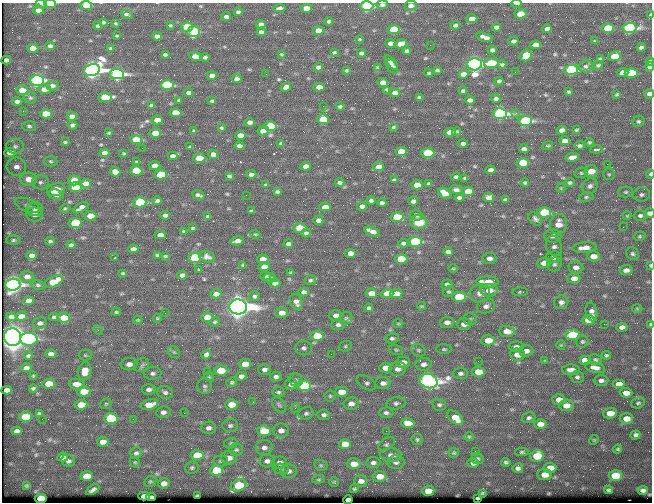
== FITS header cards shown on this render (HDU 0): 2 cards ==
NAXIS1  =                  650 / Width of table row in bytes
NAXIS2  =                  500 / Number of rows in table

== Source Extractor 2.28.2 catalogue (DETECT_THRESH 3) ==
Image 650 x 500 px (HDU 0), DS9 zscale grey, 1 PNG px = 1 image px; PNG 654 x 504 px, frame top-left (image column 1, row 500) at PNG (2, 3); each listed source drawn as its Kron ellipse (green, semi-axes under 4 px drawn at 4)
Background 354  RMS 1.2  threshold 3.55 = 3 sigma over >= 5 px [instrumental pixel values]
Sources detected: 534; of the 534, the 500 brightest by FLUX_AUTO listed and drawn (34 fainter detections omitted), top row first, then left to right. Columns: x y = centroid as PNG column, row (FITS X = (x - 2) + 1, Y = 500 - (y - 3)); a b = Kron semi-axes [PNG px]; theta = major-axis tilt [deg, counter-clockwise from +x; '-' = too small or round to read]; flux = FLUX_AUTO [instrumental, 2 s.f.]
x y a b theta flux
516 3 5 2 - 150
42 4 5 4 - 120
50 4 6 3 -1 2300
382 5 5 4 - 210
86 6 6 4 -3 1900
367 6 6 5 - 12000
411 6 6 5 - 340
279 8 6 3 7 220
306 8 5 4 - 840
38 10 5 4 - 420
238 12 4 3 - 150
520 14 6 4 2 1800
127 15 6 3 -23 170
650 15 4 2 - 180
226 17 5 3 - 230
472 19 5 4 - 720
329 21 4 3 - 190
103 22 4 3 - 130
116 23 3 2 - 86
261 24 5 4 - 370
170 25 3 2 - 86
455 25 5 3 - 180
98 26 4 3 - 140
187 27 6 5 - 4500
496 27 5 4 - 270
608 28 6 4 3 2600
629 28 7 5 3 18000
547 29 5 3 - 270
393 30 6 4 3 3700
318 31 5 4 - 890
194 32 6 5 - 5000
261 32 5 4 - 260
117 36 3 2 - 86
157 36 5 4 - 380
485 37 8 3 -15 350
360 39 3 2 - 76
513 41 5 4 - 240
595 41 3 2 - 69
390 43 5 4 - 360
401 44 6 4 12 750
430 45 2 2 - 110
536 45 5 4 - 670
50 46 4 4 - 220
641 47 4 3 - 200
33 48 5 4 - 970
110 48 3 3 - 100
492 50 4 4 - 240
407 51 4 3 - 210
334 52 3 3 - 97
361 53 4 4 - 200
165 54 4 3 - 130
281 54 3 2 - 69
526 55 6 5 - 2500
195 56 6 4 -11 580
614 56 6 5 - 1300
205 57 4 3 - 170
600 59 4 3 - 150
6 60 5 4 - 240
650 62 4 4 - 300
391 63 9 3 -49 310
491 63 7 5 7 4100
474 64 7 6 - 52000
502 64 4 3 - 130
598 65 4 3 - 130
586 66 7 6 - 210
318 67 5 4 - 230
377 67 3 2 - 75
392 67 8 5 -58 290
650 67 4 4 - 280
92 70 8 6 13 62000
346 70 4 3 - 100
437 70 4 3 - 110
571 70 7 5 2 12000
515 72 2 2 - 69
429 73 4 3 - 130
623 73 5 4 - 840
631 73 6 5 - 3200
117 74 7 5 -4 20000
266 74 2 2 - 98
463 74 5 4 - 490
212 75 5 4 - 350
237 79 5 4 - 330
37 80 7 5 0 18000
499 81 4 4 - 200
383 83 5 4 - 580
167 85 6 5 - 5500
52 86 6 5 - 220
286 87 5 4 - 350
319 87 5 4 - 720
44 89 6 5 - 480
22 90 6 5 - 980
387 90 4 2 - 95
463 91 4 3 - 130
568 92 3 3 - 110
189 93 5 3 - 260
395 93 5 4 - 410
617 94 4 3 - 110
649 94 4 4 - 370
105 97 7 4 1 3300
419 97 3 3 - 110
30 98 6 5 - 140
496 99 4 3 - 220
179 100 3 3 - 91
470 100 5 4 - 320
212 101 3 3 - 98
17 102 5 3 - 260
152 105 4 3 - 150
323 106 2 2 - 130
340 106 4 3 - 160
23 111 3 3 - 96
175 113 6 4 -2 1600
516 113 4 3 - 80
46 114 6 4 -1 1800
500 114 7 5 0 21000
72 116 5 4 - 470
323 119 6 5 - 1700
157 120 5 4 - 870
525 121 7 5 0 12000
638 121 6 5 - 180
250 122 5 4 - 310
73 125 5 4 - 220
29 126 7 5 -2 160
270 126 6 4 3 3800
393 127 4 3 - 100
222 128 4 3 - 99
562 130 5 4 - 410
576 130 4 3 - 110
194 131 4 3 - 120
263 131 6 4 8 670
457 131 4 3 - 110
450 132 6 4 5 530
109 133 3 2 - 73
155 133 5 4 - 1300
240 135 5 4 - 640
136 139 6 4 -2 2100
565 141 5 4 - 590
65 142 4 3 - 96
589 142 4 4 - 120
281 143 4 3 - 120
463 143 5 3 - 240
579 145 5 3 - 150
15 146 9 7 -3 310
239 146 5 4 - 260
548 146 5 3 - 80
190 147 3 3 - 85
142 148 2 2 - 630
524 149 5 4 - 280
596 149 6 3 4 230
10 152 6 4 3 570
401 152 6 4 1 1700
105 153 5 4 - 450
124 153 4 2 - 75
428 153 6 5 - 4700
213 154 5 4 - 470
172 156 5 4 - 260
572 157 6 4 12 630
199 158 6 4 0 2100
51 161 7 5 -3 150
137 162 4 3 - 120
523 163 6 5 - 3100
607 164 2 2 - 230
155 166 5 4 - 620
306 166 5 4 - 560
16 167 10 9 - 570
378 167 5 4 - 450
491 170 5 4 - 360
136 171 6 5 - 3200
591 171 6 6 - 1000
115 172 5 4 - 520
581 173 7 5 13 130
251 174 5 4 - 310
609 174 6 6 - 120
650 174 4 3 - 230
161 175 6 5 - 3000
229 176 4 3 - 140
456 177 4 3 - 170
465 178 3 3 - 97
29 179 8 6 -2 1100
394 180 4 3 - 150
74 181 6 5 - 1900
40 182 8 7 - 290
340 182 4 3 - 220
86 183 5 4 - 560
525 183 4 3 - 120
570 183 5 4 - 160
429 184 4 3 - 130
266 185 4 3 - 98
417 185 6 4 -4 990
590 186 8 7 - 270
75 187 6 5 - 3400
561 188 5 4 - 89
56 190 9 6 19 1300
456 190 6 4 -7 240
468 191 6 4 -2 1700
277 192 4 3 - 130
626 192 7 5 1 140
444 193 6 5 - 950
56 195 7 5 -8 460
198 195 6 3 -16 190
246 195 2 2 - 68
642 195 8 7 - 230
489 197 5 4 - 330
586 197 7 5 10 150
459 198 4 3 - 170
505 200 4 3 - 120
157 201 4 4 - 180
371 201 4 3 - 170
413 201 5 4 - 290
140 202 6 5 - 6500
382 203 4 3 - 200
27 205 13 6 -22 400
362 206 5 4 - 320
325 207 5 4 - 630
81 208 8 4 33 420
35 209 8 7 - 290
65 209 5 4 - 100
252 211 4 3 - 140
544 212 7 5 -2 5300
649 213 5 5 - 280
35 214 8 7 - 490
165 215 5 4 - 270
416 215 6 5 - 200
90 216 6 4 2 1200
627 216 4 4 - 76
640 216 6 5 - 190
208 217 4 3 - 120
397 217 6 5 - 2800
535 219 8 5 -44 340
318 220 5 4 - 390
419 222 8 7 - 1100
75 223 6 5 - 2400
558 224 10 8 76 950
623 227 2 2 - 240
193 228 4 3 - 100
300 228 6 4 0 2700
184 231 3 2 - 77
372 231 8 4 -20 480
306 233 5 4 - 170
255 234 5 3 - 74
160 235 5 4 - 570
553 236 8 6 -2 380
640 236 6 4 16 110
13 240 7 4 1 170
50 241 4 3 - 130
237 241 7 4 14 390
415 242 6 5 - 7300
403 243 5 4 - 210
288 244 5 4 - 220
71 245 4 4 - 190
554 246 10 7 -69 310
584 248 12 5 5 650
133 249 5 4 - 330
448 252 5 4 - 280
350 253 5 4 - 610
632 254 7 6 - 180
32 255 5 4 - 380
157 255 4 3 - 110
165 256 3 3 - 92
593 256 6 5 - 680
207 257 8 5 -15 280
554 257 8 6 1 320
115 258 3 2 - 110
195 258 6 5 - 5800
489 258 7 5 3 390
263 259 6 4 -2 860
401 259 6 5 - 2400
544 263 7 5 1 640
554 264 7 6 - 210
243 265 3 3 - 92
650 265 4 3 - 77
264 267 5 4 - 670
576 267 7 6 - 420
453 269 5 3 - 77
199 270 3 3 - 84
626 270 6 5 - 300
291 272 4 2 - 81
123 273 3 2 - 79
182 275 5 4 - 290
265 276 5 4 - 140
27 277 7 5 1 390
270 278 6 4 -11 150
574 278 6 5 - 750
310 280 6 5 - 130
54 282 10 5 25 1700
487 282 11 5 -3 1600
275 283 5 4 - 380
447 284 5 5 - 210
13 285 7 6 - 33000
38 285 7 4 -10 130
489 290 8 6 1 950
304 292 5 4 - 270
449 292 5 5 - 130
520 292 8 4 1 110
371 293 6 5 - 920
480 293 10 9 - 540
216 294 5 4 - 530
387 294 6 4 1 1800
396 294 6 4 2 750
254 296 5 5 - 160
459 297 6 5 - 3700
29 301 5 4 - 450
296 302 8 6 -65 370
561 302 7 7 - 310
421 306 4 3 - 79
486 306 9 7 20 410
238 307 9 7 -3 130000
369 308 4 4 - 180
637 308 5 3 - 71
116 312 4 4 - 120
591 312 9 5 -77 340
165 313 3 2 - 83
282 313 6 5 - 580
336 315 6 5 - 440
21 316 6 4 7 610
11 317 5 4 - 330
54 317 4 3 - 160
207 317 6 5 - 1200
64 318 6 5 - 1200
157 318 5 3 - 88
346 318 6 6 - 180
470 319 7 5 2 160
138 320 4 3 - 84
588 320 6 5 - 930
215 322 6 4 26 120
447 322 7 5 1 380
40 323 7 5 12 270
398 324 5 3 - 78
464 324 7 5 0 530
604 324 2 2 - 330
338 325 7 5 4 240
650 325 4 2 - 230
622 327 5 4 - 390
98 330 5 4 - 100
507 331 8 5 -5 860
572 335 7 5 2 4400
317 336 6 5 - 2900
13 337 9 8 - 160000
392 338 7 5 9 190
29 339 9 6 -1 7600
488 340 7 5 2 1400
582 342 6 5 - 150
561 345 5 4 - 83
345 346 6 5 - 130
516 347 7 5 2 270
304 348 8 7 - 280
444 349 8 5 -1 140
396 350 7 5 -14 120
418 350 7 6 - 180
526 351 7 5 1 480
174 352 7 5 -44 150
51 354 5 4 - 350
331 354 2 2 - 180
28 355 4 3 - 170
85 355 6 5 - 130
206 355 5 4 - 290
517 355 7 6 - 650
606 355 5 3 - 120
585 360 6 5 - 890
595 360 7 5 -11 160
478 361 2 2 - 180
545 361 4 4 - 78
403 362 7 6 - 600
129 364 8 6 7 520
245 364 6 5 - 1100
424 364 8 6 9 350
142 365 8 6 33 350
26 368 5 4 - 330
386 368 6 5 - 860
595 368 10 5 -12 440
264 369 6 5 - 270
398 369 8 7 - 490
221 370 7 5 -1 2600
571 370 9 5 -3 530
85 371 9 6 79 1100
208 372 3 2 - 92
478 372 6 5 - 1400
153 373 9 6 6 260
460 373 8 5 2 240
33 376 4 4 - 72
241 376 5 4 - 300
209 377 5 4 - 94
276 377 6 5 - 250
577 377 6 6 - 180
296 380 7 6 - 190
428 381 9 7 -14 55000
601 381 7 5 2 280
232 382 5 4 - 130
366 383 10 6 -31 230
383 383 8 6 -1 390
49 384 6 5 - 1500
77 384 8 5 -7 810
291 384 6 6 - 480
619 384 6 4 0 690
205 386 7 7 - 200
304 386 7 5 1 8500
33 388 4 3 - 150
149 389 7 5 4 300
7 390 5 4 - 370
84 391 7 5 2 1600
165 392 8 6 -14 240
278 392 6 5 - 160
341 392 6 5 - 1100
626 393 6 5 - 740
330 396 5 5 - 130
559 400 6 5 - 720
253 402 3 2 - 78
396 403 10 6 8 250
638 403 7 5 24 160
106 404 6 5 - 110
351 404 7 6 - 470
81 405 6 5 - 1500
149 405 9 5 13 1300
231 405 6 5 - 1100
279 405 8 6 -55 170
439 405 7 5 -12 180
566 405 7 6 - 730
295 408 5 3 - 88
163 412 7 6 - 350
39 413 4 3 - 110
184 413 3 2 - 92
306 413 7 6 - 200
386 413 7 5 1 240
610 413 7 5 6 990
324 415 6 5 - 240
25 417 6 5 - 2700
111 418 7 5 2 4900
455 418 9 5 -40 970
529 418 7 5 18 190
42 419 2 2 - 140
133 419 3 2 - 160
626 419 7 5 3 910
408 423 7 5 -4 1100
540 424 6 5 - 660
230 426 8 6 4 220
208 428 7 6 - 310
281 430 8 7 - 460
17 431 5 4 - 270
264 431 6 5 - 2000
386 431 2 2 - 410
635 435 5 4 - 250
469 437 5 4 - 90
417 439 6 5 - 130
594 440 5 4 - 92
103 442 6 4 9 670
231 443 7 5 14 130
345 444 6 5 - 1200
387 444 9 5 34 210
264 448 8 7 - 360
618 449 4 4 - 110
236 450 7 6 - 170
475 451 2 2 - 260
522 452 6 4 0 130
136 453 6 5 - 200
454 453 5 5 - 100
197 455 6 5 - 2400
391 455 11 6 -2 380
537 456 7 6 - 2600
63 457 5 4 - 380
229 458 8 6 0 580
477 459 6 5 - 170
68 461 7 5 -26 260
221 461 7 5 0 190
267 461 8 6 -3 340
135 462 6 5 - 110
396 462 8 6 4 300
506 462 5 4 - 150
279 463 8 6 0 500
373 463 7 5 2 250
473 463 5 4 - 300
354 464 7 5 0 970
321 465 7 5 -21 150
192 468 7 6 - 180
518 468 5 5 - 260
550 468 6 5 - 780
281 469 8 5 -8 160
216 470 6 5 - 4600
289 471 8 7 - 330
545 475 7 5 -5 860
86 476 6 5 - 1100
379 476 7 5 -3 930
615 476 7 5 2 3300
319 479 6 4 6 120
150 481 6 5 - 130
361 481 6 6 - 530
334 482 4 4 - 90
164 483 6 5 - 530
239 485 8 5 22 3900
26 486 4 2 - 78
354 489 5 4 - 120
93 490 7 3 32 220
609 490 4 3 - 140
643 490 5 4 - 230
428 491 6 5 - 1100
482 493 3 2 - 71
197 495 3 2 - 84
144 496 6 4 0 510
151 497 5 3 - 210
41 498 6 4 4 3700
478 498 4 3 - 130
348 500 5 4 - 740
At the frame edge (FLAGS 8, measured only in part): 16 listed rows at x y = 516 3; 42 4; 50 4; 382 5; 86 6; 367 6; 411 6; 650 15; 650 62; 650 67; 649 94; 650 174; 649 213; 650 265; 650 325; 348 500
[34 fainter detections neither listed nor drawn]